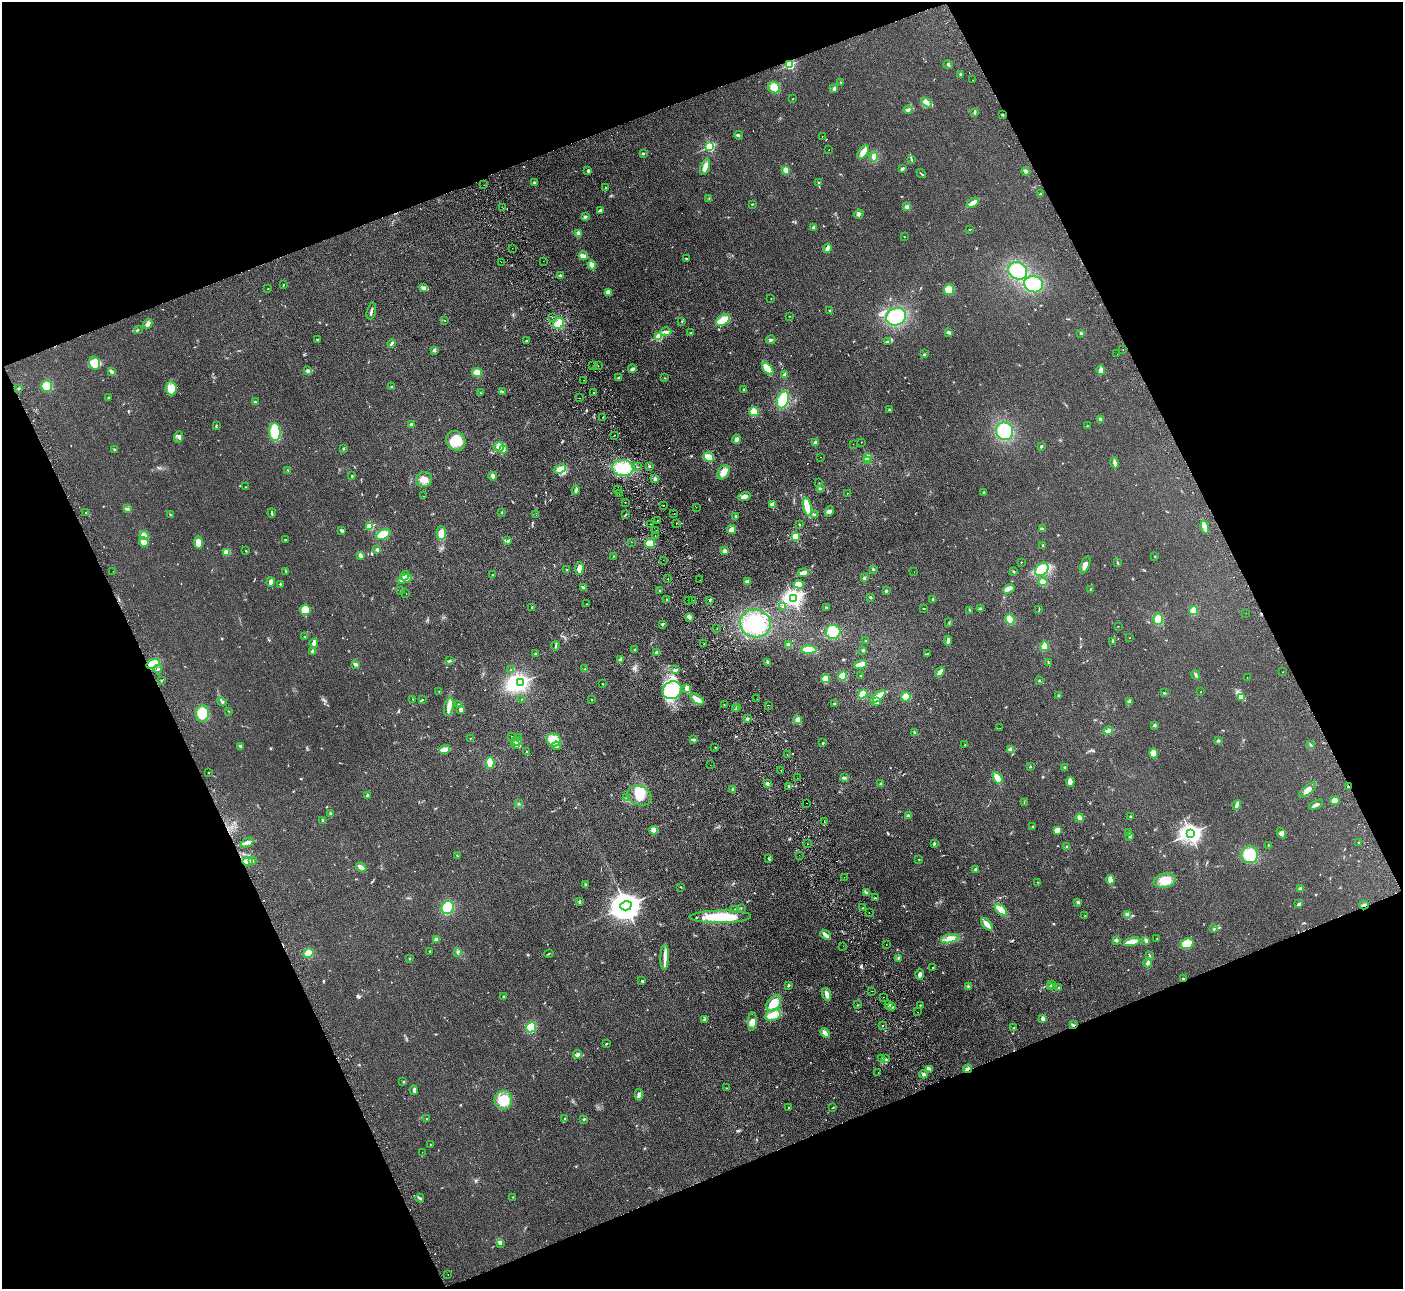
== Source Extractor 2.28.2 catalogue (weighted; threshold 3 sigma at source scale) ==
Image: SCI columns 54-5657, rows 183-5330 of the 5710 x 5643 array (HDU 1 of 3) = the unmasked area's bounding box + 8 px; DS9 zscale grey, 4 x 4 block average (1 PNG px = mean of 4 x 4 image px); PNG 1405 x 1291 px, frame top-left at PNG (2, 2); each listed source drawn as its Kron ellipse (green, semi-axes under 4 px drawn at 4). Shown black and unused: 43% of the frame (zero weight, under 2 of 3 exposures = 3% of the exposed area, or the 3 px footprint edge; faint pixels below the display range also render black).
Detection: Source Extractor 2.28.2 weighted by HDU 2 'WHT'. Background 0.0981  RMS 0.01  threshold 0.0467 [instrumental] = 3 sigma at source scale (4.5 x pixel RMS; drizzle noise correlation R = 1.50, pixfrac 1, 0.05/0.05 arcsec/px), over >= 5 px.
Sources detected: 711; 7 inside a brighter object's white glare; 23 cosmic-ray / hot-pixel residue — neither listed nor drawn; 9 coinciding with a brighter row at this scale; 19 inside a brighter listed object's ellipse — not listed separately; of the other 653, all 500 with FLUX_AUTO >= 2.21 (the completeness limit of this list) listed and drawn (153 fainter detections not listed), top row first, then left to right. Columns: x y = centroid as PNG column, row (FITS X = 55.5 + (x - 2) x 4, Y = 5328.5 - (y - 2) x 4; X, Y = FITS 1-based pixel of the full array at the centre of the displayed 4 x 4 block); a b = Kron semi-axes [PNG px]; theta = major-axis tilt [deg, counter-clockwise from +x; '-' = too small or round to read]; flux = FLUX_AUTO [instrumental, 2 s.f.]
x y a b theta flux
790 64 2 2 - 700
948 65 5 2 - 7.2
960 74 2 2 - 6.1
973 80 2 2 - 13
841 82 3 2 - 3.5
774 88 6 5 - 66
834 89 3 3 - 12
793 99 2 2 - 2.2
927 103 6 3 -31 23
908 110 4 3 - 15
974 112 3 2 - 6.8
1003 115 2 2 - 5.2
738 135 4 3 - 8.3
822 137 2 2 - 2.7
709 147 2 2 - 760
829 150 2 2 - 2.3
863 152 8 4 51 35
643 153 3 2 - 6.3
874 157 5 3 - 41
912 160 4 2 - 5
705 167 8 3 69 34
903 169 3 3 - 8.1
786 170 4 3 - 28
588 171 3 3 - 8.7
1026 171 4 2 - 16
921 174 5 2 - 6.1
818 182 3 2 - 5
534 183 3 2 - 8.2
484 185 2 2 - 2.7
606 188 2 2 - 6.8
1041 194 3 2 - 7.2
709 198 2 2 - 2.5
973 203 6 2 33 72
752 204 3 2 - 3.8
907 207 4 3 - 11
503 208 2 2 - 3.1
600 210 4 2 - 18
859 214 5 3 - 9.6
585 217 3 2 - 11
813 227 3 2 - 7.3
969 230 2 2 - 2.3
579 233 4 3 - 18
904 237 2 2 - 2.2
512 248 2 2 - 2.9
827 248 5 3 - 28
583 256 4 2 - 50
687 258 2 2 - 4.3
543 261 2 2 - 3.6
501 262 2 2 - 2.7
592 265 4 2 - 39
1018 271 10 8 -29 200
561 275 4 2 - 10
1034 284 9 8 - 140
283 285 2 2 - 4.1
424 288 4 3 - 12
268 289 2 2 - 2.4
949 290 5 5 - 53
608 292 4 3 - 27
771 298 2 2 - 2.3
830 310 2 2 - 5.6
371 311 9 2 76 15
789 316 2 2 - 2.6
552 317 2 2 - 2.2
896 317 10 8 24 210
444 320 2 2 - 4.7
723 320 8 5 35 73
682 321 3 2 - 3.9
559 323 6 5 - 68
148 324 5 3 - 27
138 330 2 2 - 2.6
666 332 5 3 - 19
949 332 4 3 - 11
691 333 3 2 - 2.5
1081 333 3 2 - 5.9
659 337 2 2 - 400
317 339 2 2 - 18
771 340 4 2 - 9.8
526 341 2 2 - 2.9
888 342 4 2 - 9.3
391 343 4 2 - 13
1123 349 2 2 - 3.1
434 351 3 3 - 9.1
925 354 2 2 - 4.2
1117 354 2 2 - 4.2
95 363 7 5 -79 110
593 365 2 2 - 2.9
598 366 2 2 - 2.9
632 369 4 3 - 13
768 369 7 4 -47 77
1101 370 5 3 - 29
111 371 4 2 - 9.3
308 371 3 2 - 16
477 372 5 4 - 44
785 375 3 2 - 21
618 377 4 2 - 5.4
665 378 2 2 - 2.4
583 380 2 2 - 10
47 386 6 5 - 80
392 387 3 2 - 3.5
18 388 2 2 - 5.2
171 388 7 5 -82 42
744 390 3 2 - 4.4
502 391 2 2 - 2.9
480 393 2 2 - 2.8
593 393 2 2 - 2.5
108 397 2 2 - 23
580 398 2 2 - 4.8
783 400 9 5 71 170
255 402 2 2 - 3.9
889 410 3 2 - 3.8
754 412 5 4 - 51
603 417 2 2 - 7.1
1100 419 4 2 - 12
216 425 2 2 - 3.4
411 425 2 2 - 15
1087 426 2 2 - 2.6
1005 431 9 8 - 190
275 432 9 5 -89 170
614 435 2 2 - 7.1
178 437 6 4 66 15
736 439 4 3 - 21
456 441 10 9 - 140
816 442 3 3 - 10
861 442 2 2 - 3.1
853 444 2 2 - 4
1041 446 2 2 - 34
499 447 5 5 - 30
343 449 2 2 - 5.8
114 450 3 2 - 6.4
503 450 4 2 - 9.8
709 457 5 3 - 79
820 457 2 2 - 8.8
868 458 2 2 - 290
867 460 2 2 - 34
1115 463 6 2 -78 21
650 466 2 2 - 4.5
638 467 2 2 - 2.7
623 468 10 8 -5 150
560 469 6 3 24 46
288 470 2 2 - 3.1
724 472 8 5 58 53
352 476 2 2 - 16
493 476 4 3 - 18
655 479 3 3 - 14
424 480 8 7 - 49
819 483 2 2 - 2.8
245 487 2 2 - 2.5
820 488 2 2 - 6.8
618 489 2 2 - 3.6
576 490 4 2 - 15
984 492 3 2 - 6
847 493 2 2 - 2.2
619 494 2 2 - 5.7
423 496 2 2 - 8.3
744 496 6 4 13 25
625 503 2 2 - 8.3
664 505 2 2 - 2.7
772 505 4 3 - 13
696 507 2 2 - 4.1
807 507 9 4 -76 100
127 509 4 2 - 7.2
829 511 5 3 - 12
502 512 2 2 - 2.6
86 513 2 2 - 72
272 513 4 2 - 7.5
170 514 2 2 - 2.2
674 514 2 2 - 4.8
815 514 3 2 - 6.2
536 515 2 2 - 11
625 515 2 2 - 3.5
736 516 3 2 - 5.1
657 520 2 2 - 3.1
650 524 2 2 - 2.5
676 524 2 2 - 2.3
799 524 4 2 - 2.9
370 526 2 2 - 330
1205 527 6 4 -75 25
732 529 4 3 - 33
1042 529 3 2 - 19
342 530 3 2 - 19
656 530 2 2 - 2.5
441 533 6 5 - 44
383 534 7 5 29 84
144 535 4 3 - 16
655 535 2 2 - 5.4
795 536 2 2 - 360
285 540 2 2 - 4.6
508 541 3 2 - 12
144 542 5 4 - 43
198 542 6 4 -83 58
631 542 2 2 - 2.4
650 543 5 4 - 56
1043 545 3 2 - 5
377 549 3 2 - 7.3
246 551 2 2 - 2.9
725 551 3 3 - 22
227 552 4 3 - 38
360 555 3 2 - 28
613 556 2 2 - 4.6
1155 556 2 2 - 3.1
663 560 2 2 - 2.7
1021 562 2 2 - 5.4
1118 563 3 2 - 7.2
1085 565 9 3 69 31
579 568 6 3 88 52
873 569 3 2 - 7
1042 569 7 5 47 120
567 570 2 2 - 2.8
113 571 2 2 - 2.5
286 571 2 2 - 4.8
914 572 2 2 - 7.6
1014 572 3 2 - 4.9
803 573 5 3 - 42
492 575 3 2 - 3
404 576 5 2 - 15
864 578 2 2 - 4.5
405 579 8 2 17 66
668 579 2 2 - 6.6
700 580 2 2 - 5.1
748 581 3 2 - 24
271 582 4 3 - 26
1043 582 4 4 - 37
280 584 3 2 - 4.3
799 584 5 4 - 49
583 588 4 2 - 17
1009 589 6 2 29 13
659 590 2 2 - 3.1
1090 590 2 2 - 3.4
401 591 2 2 - 2.7
886 591 2 2 - 36
406 594 2 2 - 5.5
870 597 2 2 - 11
793 598 3 2 - 2700
933 599 3 2 - 4.4
667 600 2 2 - 5.1
692 600 2 2 - 5.2
710 600 3 2 - 10
688 601 2 2 - 2.4
587 604 2 2 - 2.7
532 607 3 2 - 4.4
782 607 2 2 - 4.4
826 608 2 2 - 4.8
923 608 3 2 - 2.8
980 608 2 2 - 2.5
305 610 5 5 - 68
969 610 3 2 - 6.5
1039 610 3 2 - 3.2
1194 611 4 4 - 48
1246 613 2 2 - 4.4
689 617 4 3 - 16
1010 619 5 4 - 86
1158 619 6 4 88 52
755 623 15 14 - 240
949 623 2 2 - 3.3
662 624 3 2 - 7.9
1118 626 2 2 - 2.8
717 628 2 2 - 17
833 632 7 7 - 130
305 637 3 2 - 6
1130 638 2 2 - 5
866 641 2 2 - 3.6
948 641 5 2 - 19
1113 641 2 2 - 2.9
314 643 4 4 - 19
704 644 2 2 - 2.5
789 645 3 2 - 32
556 646 5 2 - 8.1
1045 646 5 4 - 47
634 650 2 2 - 3
809 650 7 4 -3 110
863 650 2 2 - 4.6
313 651 2 2 - 110
657 653 3 2 - 25
535 654 3 2 - 7.1
927 654 3 2 - 6.9
620 659 4 3 - 11
449 661 2 2 - 3.3
768 662 4 2 - 17
1048 663 3 2 - 3.1
153 664 7 4 20 100
355 664 2 2 - 23
861 665 6 3 18 65
158 669 4 2 - 7.7
585 669 2 2 - 4.4
511 670 3 2 - 3.9
675 670 4 2 - 16
940 672 5 2 - 32
1283 672 2 2 - 9.6
1196 675 5 2 - 10
843 676 4 4 - 69
860 676 2 2 - 2.5
1247 678 2 2 - 3.4
826 679 4 3 - 47
161 680 2 2 - 3
1039 680 2 2 - 5.2
521 683 2 2 - 1300
602 684 2 2 - 3.7
687 688 4 2 - 46
672 690 10 8 30 310
439 691 2 2 - 2.5
1201 692 2 2 - 2.4
1164 693 2 2 - 4.2
863 694 5 4 - 54
1058 695 2 2 - 4.9
878 696 9 3 36 82
906 697 5 4 - 51
1242 698 3 2 - 6.3
413 699 3 2 - 7.6
422 699 2 2 - 2.9
522 699 2 2 - 3.3
697 699 7 3 -32 59
757 699 2 2 - 2.9
592 700 2 2 - 4
222 702 5 2 - 8
876 702 4 3 - 16
1130 702 3 3 - 23
834 703 3 2 - 3.7
458 704 2 2 - 3.3
724 705 2 2 - 3.8
768 705 2 2 - 2.9
449 707 9 5 78 39
737 708 2 2 - 3.4
735 709 2 2 - 10
461 710 4 3 - 17
229 711 2 2 - 2.4
202 714 8 6 75 110
747 718 3 2 - 7.8
798 720 4 3 - 34
1154 725 3 3 - 7.6
1000 728 2 2 - 2.6
1108 731 5 3 - 28
914 732 3 2 - 4.2
512 737 2 2 - 2.6
470 738 2 2 - 5.8
519 738 3 2 - 7.6
693 739 3 2 - 10
553 740 7 6 - 73
1218 741 4 2 - 8
516 742 5 3 - 21
823 743 2 2 - 3.9
1310 744 2 2 - 2.5
515 745 2 2 - 5.9
965 745 2 2 - 3.6
241 746 4 2 - 8
556 746 5 2 - 7.5
715 747 2 2 - 2.4
444 749 5 3 - 61
1011 749 3 3 - 20
526 752 2 2 - 2.6
1153 753 5 4 - 49
787 754 2 2 - 2.3
490 763 6 3 -87 52
710 765 2 2 - 3.6
1030 766 2 2 - 4.2
1065 767 3 2 - 4.6
781 770 2 2 - 6.7
209 773 2 2 - 3.6
797 778 2 2 - 2.4
844 778 3 2 - 7.4
998 778 6 3 -56 65
1070 782 5 3 - 66
767 784 3 2 - 14
881 784 3 2 - 6.4
789 786 2 2 - 19
1348 786 2 2 - 44
733 789 2 2 - 15
1307 790 10 4 40 42
367 795 2 2 - 15
639 796 13 9 -20 89
627 798 2 2 - 3
1335 801 5 4 - 43
807 803 2 2 - 6.3
1024 803 2 2 - 2.7
519 804 2 2 - 2.4
1237 805 5 2 - 29
1316 805 8 3 26 16
330 814 3 2 - 8.1
908 816 3 2 - 8.9
1130 816 2 2 - 22
1079 818 4 3 - 18
323 820 3 2 - 6.9
824 822 2 2 - 8
1033 827 2 2 - 4.5
654 830 4 4 - 41
1057 830 4 3 - 36
1128 832 2 2 - 2.6
1190 833 3 3 - 3700
1281 833 6 3 -59 15
1129 836 2 2 - 7.8
247 843 7 3 23 21
1359 843 2 2 - 2.2
807 844 2 2 - 2.7
934 844 4 2 - 7
1268 845 2 2 - 2.6
1067 846 2 2 - 5.7
457 855 3 2 - 3
799 855 2 2 - 5.7
1250 855 8 8 - 160
769 859 3 2 - 4.5
919 859 2 2 - 2.5
253 860 2 2 - 2.8
248 861 5 3 - 29
361 867 5 3 - 25
976 869 3 2 - 15
844 877 2 2 - 4.8
1110 880 5 3 - 30
1165 880 11 7 12 85
1038 882 2 2 - 2.5
585 885 3 2 - 11
681 887 2 2 - 3.6
1301 889 3 3 - 13
866 892 4 2 - 8.3
875 898 3 2 - 4.1
579 901 2 2 - 3.9
1078 902 4 3 - 8.6
1299 904 3 2 - 12
1364 905 4 2 - 17
626 906 5 4 - 11000
448 907 7 6 - 150
741 908 2 2 - 3.1
862 908 2 2 - 2.4
734 910 3 2 - 7.2
1001 910 7 3 -40 78
869 913 2 2 - 3.5
1127 915 4 3 - 15
1085 916 2 2 - 4.1
720 917 31 6 1 250
987 924 7 3 -47 50
1214 929 2 2 - 4.7
826 935 5 3 - 29
1157 938 2 2 - 2.4
436 939 3 3 - 16
950 939 9 4 12 52
1116 940 3 2 - 7.4
1146 940 3 3 - 9.4
1132 942 8 3 13 82
1187 944 6 5 - 93
886 945 2 2 - 7
843 946 2 2 - 3.1
430 951 2 2 - 5
458 952 3 2 - 7.9
308 953 5 4 - 51
549 954 5 2 - 5.6
1150 956 3 2 - 3.7
665 957 13 3 88 41
898 958 3 2 - 5.9
409 959 2 2 - 2.6
1148 963 4 3 - 16
933 967 2 2 - 3
920 974 5 3 - 16
1183 979 3 2 - 8.2
641 981 3 2 - 5.7
1052 985 3 2 - 3.5
788 986 4 3 - 7.8
968 986 2 2 - 3.6
1050 987 3 2 - 4.7
1059 988 3 2 - 4.3
871 991 2 2 - 3.8
826 994 6 3 -72 34
504 996 2 2 - 26
884 997 2 2 - 13
774 1003 9 6 51 98
889 1004 2 2 - 5.2
857 1005 2 2 - 3.6
920 1005 2 2 - 3.9
892 1007 3 2 - 4.4
918 1012 2 2 - 2.2
773 1015 8 5 22 49
1043 1018 3 2 - 21
705 1019 2 2 - 3.4
752 1022 9 4 86 35
882 1025 2 2 - 2.4
1073 1025 4 2 - 9.3
531 1027 5 5 - 110
1014 1028 2 2 - 3.9
825 1033 5 3 - 30
606 1044 2 2 - 6
578 1054 4 2 - 11
882 1059 2 2 - 2.4
886 1059 3 2 - 3.9
930 1069 2 2 - 3.1
968 1069 4 2 - 16
878 1072 2 2 - 2.5
923 1074 4 2 - 12
403 1082 2 2 - 2.6
726 1088 2 2 - 3.7
414 1090 5 3 - 14
639 1095 6 3 86 16
503 1100 9 8 - 100
789 1108 2 2 - 11
832 1108 3 2 - 2.8
565 1118 2 2 - 3.9
426 1119 2 2 - 6.4
584 1119 2 2 - 30
430 1144 3 2 - 2.8
422 1152 2 2 - 2.7
512 1197 2 2 - 3.5
420 1198 4 2 - 8.2
500 1243 3 2 - 7.4
448 1275 2 2 - 2.3
Overlapping masked pixels (flux is a lower limit): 5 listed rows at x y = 790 64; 1348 786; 1364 905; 1073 1025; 968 1069
Diffuse or blended objects may show on this block-average render without a row.